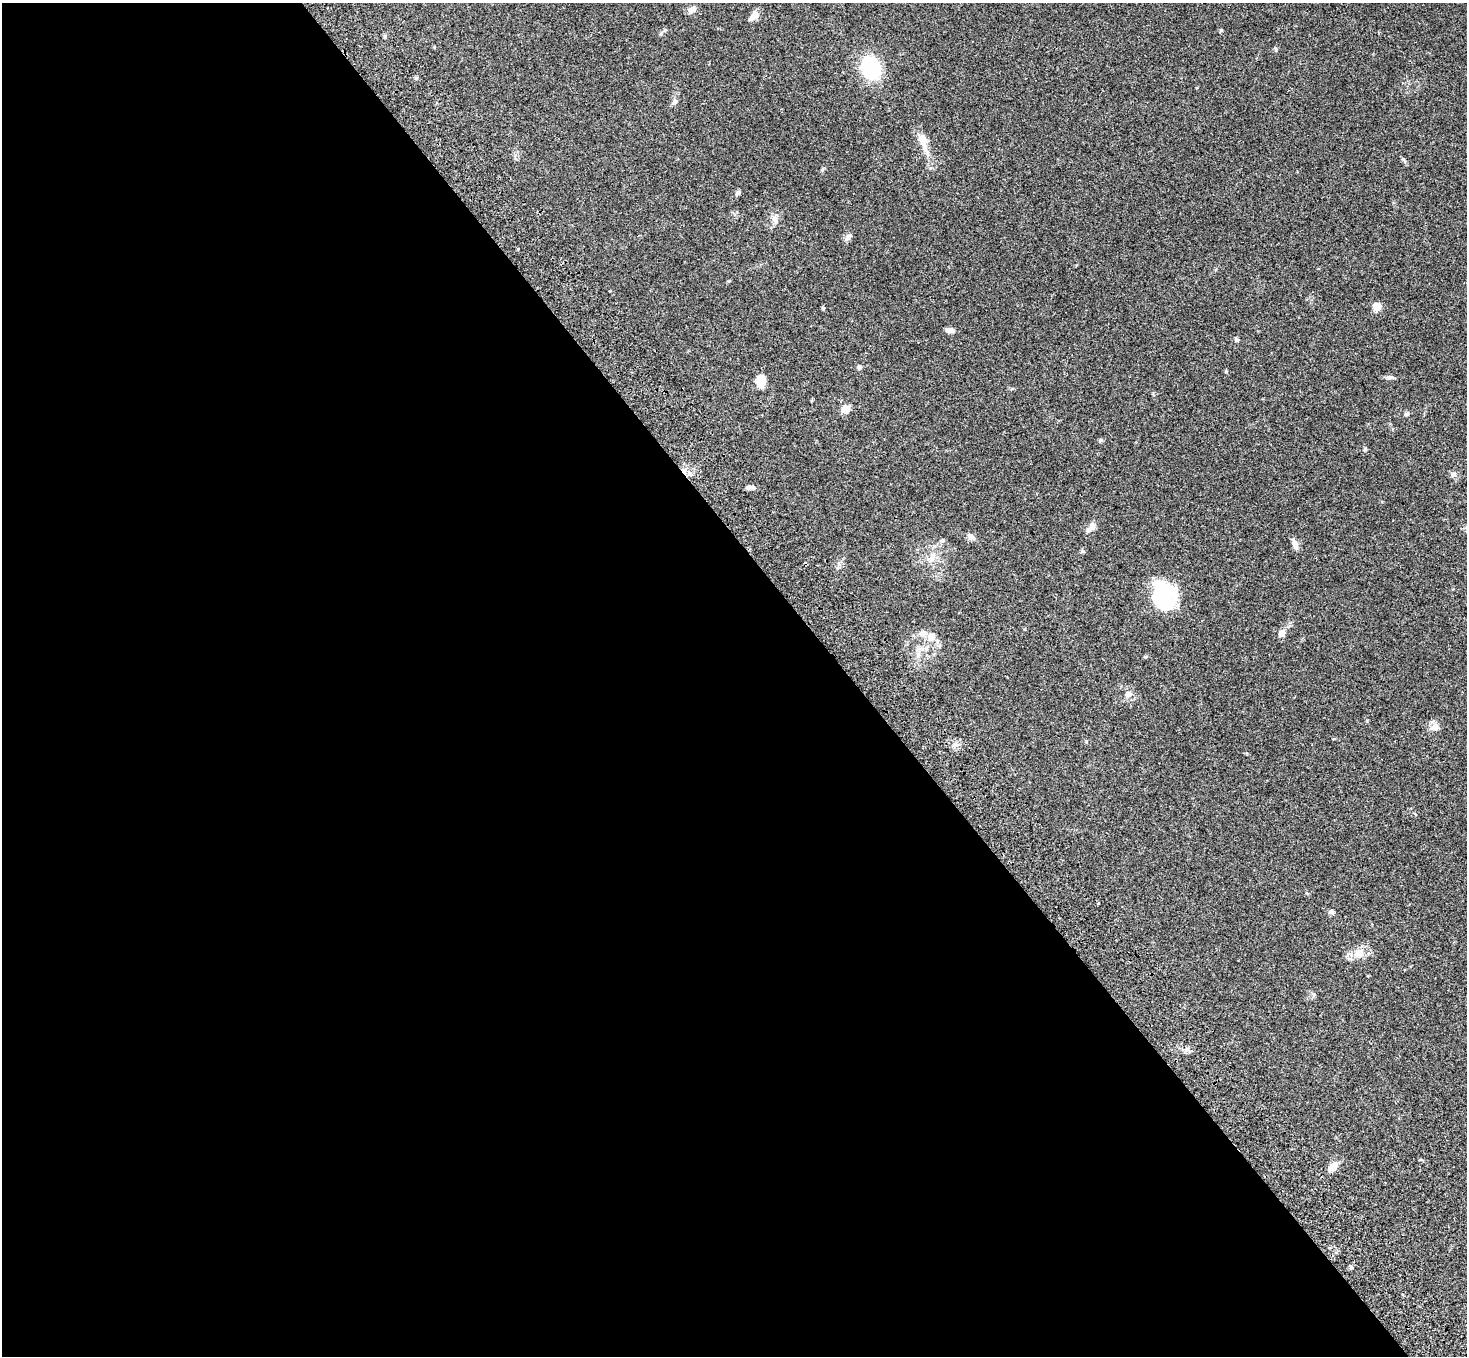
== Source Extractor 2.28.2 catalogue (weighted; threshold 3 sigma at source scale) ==
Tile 9 of 4 x 4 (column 1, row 3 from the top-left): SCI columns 108-1572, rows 1731-3084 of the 6070 x 6030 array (HDU 1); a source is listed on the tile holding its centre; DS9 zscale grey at full resolution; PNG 1469 x 1358 px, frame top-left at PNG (2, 3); no overlay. Shown black and unused: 58% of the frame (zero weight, under 3 of 4 exposures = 6% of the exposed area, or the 3 px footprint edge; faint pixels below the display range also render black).
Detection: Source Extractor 2.28.2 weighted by HDU 2 'WHT'; one run over the whole footprint, this tile lists its part. Background 0.0472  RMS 0.0052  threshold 0.0234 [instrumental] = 3 sigma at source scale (4.5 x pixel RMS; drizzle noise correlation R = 1.50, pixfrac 1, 0.05/0.05 arcsec/px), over >= 5 px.
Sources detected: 41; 2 inside a brighter listed object's ellipse — not listed separately; the other 39 listed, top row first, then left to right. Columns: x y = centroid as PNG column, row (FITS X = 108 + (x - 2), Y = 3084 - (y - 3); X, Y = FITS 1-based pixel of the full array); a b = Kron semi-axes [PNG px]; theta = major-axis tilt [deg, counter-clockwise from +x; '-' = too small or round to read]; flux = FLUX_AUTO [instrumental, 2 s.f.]
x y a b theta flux
691 10 10 7 45 2.3
753 16 12 7 43 3.6
1221 30 5 4 - 0.62
1276 49 5 5 - 0.65
871 68 15 12 -67 52
675 102 8 6 53 1.3
922 140 18 12 -68 5.4
738 193 7 5 44 0.97
775 219 11 7 -79 2.4
847 239 10 4 30 1.1
1377 306 8 8 - 4.5
823 308 5 4 - 0.54
950 330 10 6 -4 2
1236 340 5 5 - 0.89
859 367 5 5 - 1.2
1226 371 5 4 - 0.48
1390 377 9 5 -8 1.2
761 380 13 10 75 5.7
845 409 7 6 - 5.4
1406 414 9 4 0 0.83
1100 440 6 5 - 0.73
1365 449 5 5 - 0.57
1454 475 7 6 - 1.7
749 487 10 5 7 1.8
1092 526 10 8 71 3.1
971 537 10 6 -22 2.2
1295 544 11 7 -63 2.4
1083 551 5 5 - 0.69
932 558 9 5 59 1.8
1164 595 29 22 -78 35
1281 633 9 7 58 2.9
931 636 12 10 36 3.7
1145 657 6 3 18 0.5
1128 694 10 8 40 2.4
1435 727 11 10 - 3.2
1331 912 7 6 - 1.2
1359 953 13 10 16 4.8
1333 1167 13 7 38 4.2
1351 1267 5 4 - 0.71